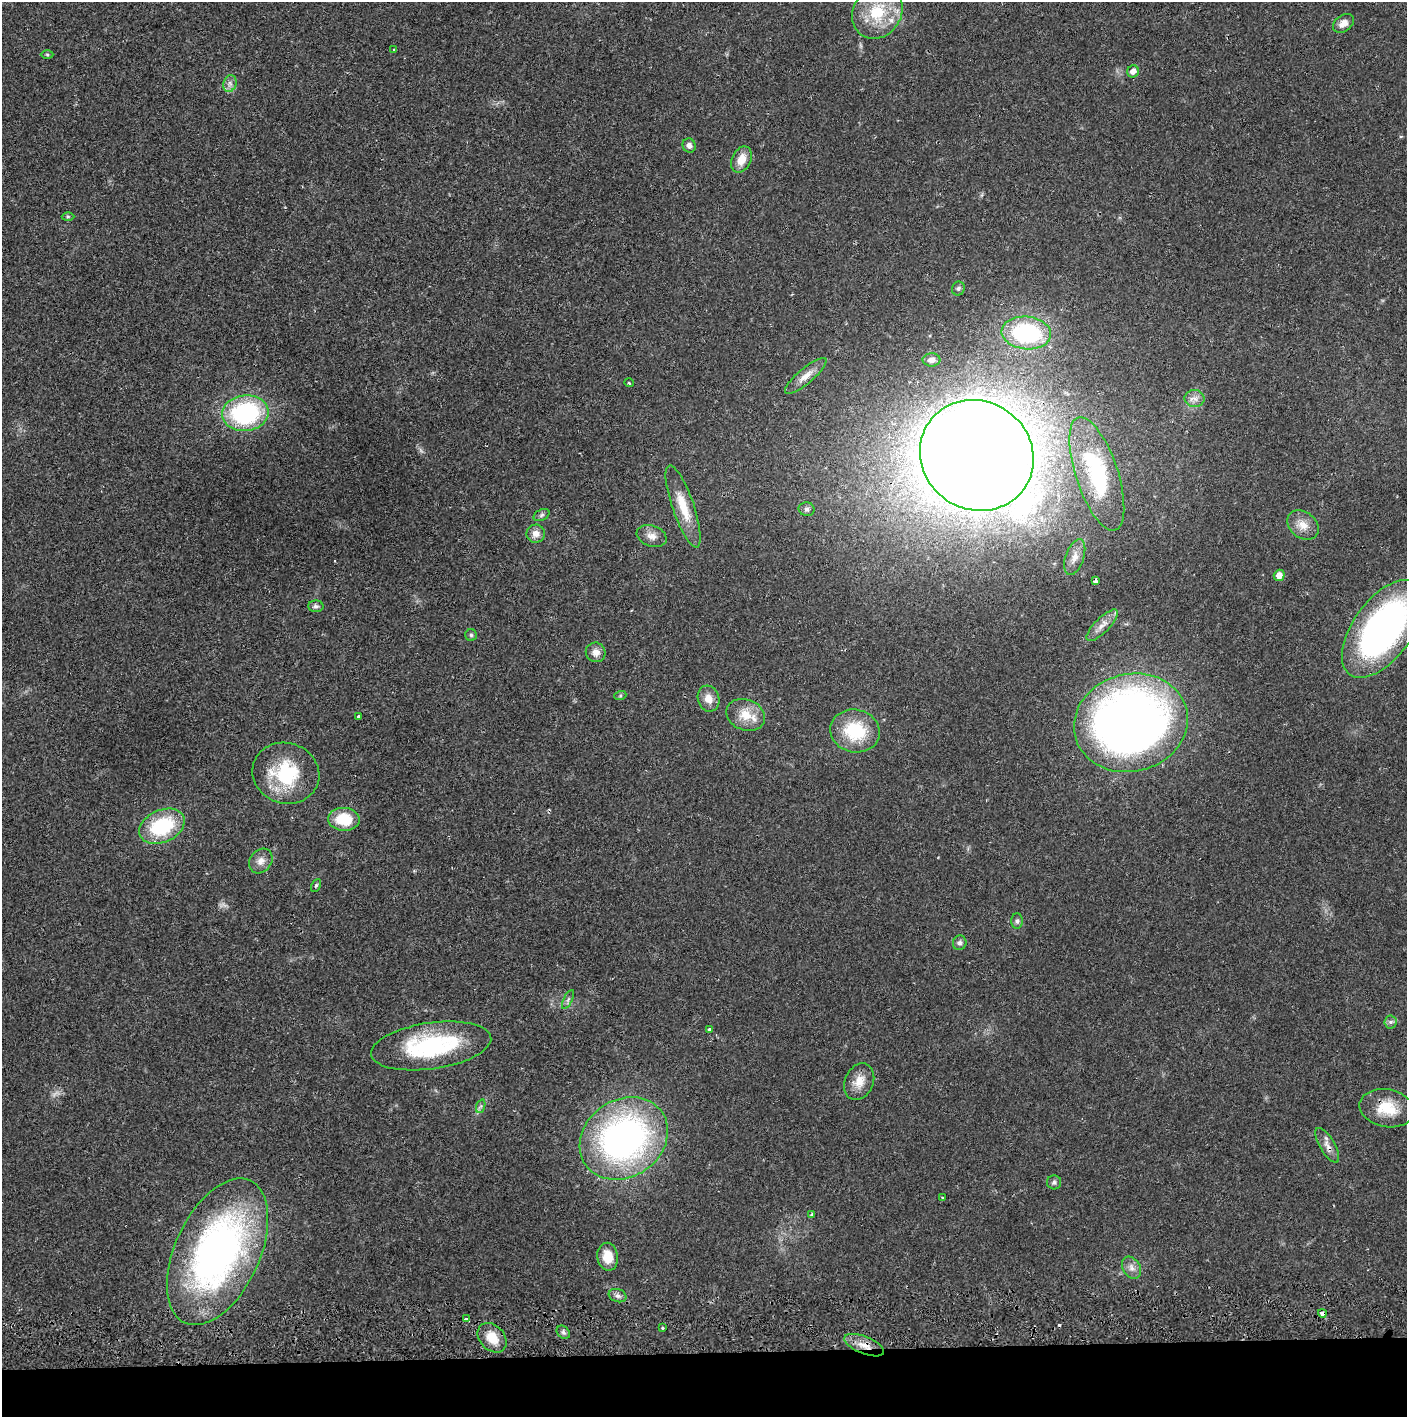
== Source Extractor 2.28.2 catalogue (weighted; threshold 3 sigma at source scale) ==
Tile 8 of 3 x 3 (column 2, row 3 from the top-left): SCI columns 1411-2815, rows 57-1471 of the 4228 x 4361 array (HDU 1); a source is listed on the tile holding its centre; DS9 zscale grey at full resolution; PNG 1409 x 1419 px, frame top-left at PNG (2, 2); each listed source drawn as its Kron ellipse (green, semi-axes under 4 px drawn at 4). Shown black and unused: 5% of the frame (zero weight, under 2 of 3 exposures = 3% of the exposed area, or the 3 px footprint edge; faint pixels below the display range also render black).
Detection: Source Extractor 2.28.2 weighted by HDU 2 'WHT'; one run over the whole footprint, this tile lists its part. Background 0.0212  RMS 0.0035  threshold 0.0156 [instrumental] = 3 sigma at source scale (4.5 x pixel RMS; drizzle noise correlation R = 1.50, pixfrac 1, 0.05/0.05 arcsec/px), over >= 5 px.
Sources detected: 71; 2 too faint to see at this stretch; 1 cosmic-ray / hot-pixel residue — neither listed nor drawn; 1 inside a brighter listed object's ellipse — not listed separately; the other 67 listed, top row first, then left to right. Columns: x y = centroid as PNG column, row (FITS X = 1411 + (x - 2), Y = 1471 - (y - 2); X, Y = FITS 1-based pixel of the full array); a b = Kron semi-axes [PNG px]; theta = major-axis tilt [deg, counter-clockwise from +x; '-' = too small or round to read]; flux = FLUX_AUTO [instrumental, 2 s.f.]
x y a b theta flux
877 12 28 24 58 17
1343 23 11 8 37 2.6
394 50 4 3 - 0.32
47 54 6 4 -1 0.53
1133 71 6 6 - 2
230 84 8 6 71 1.4
689 146 7 6 - 1.5
741 159 14 9 65 4.7
68 216 6 4 0 0.51
958 288 7 6 - 0.72
1026 333 25 16 -6 40
931 360 9 6 0 1.7
806 376 26 7 40 3.7
629 383 5 3 - 0.35
1195 398 10 8 -3 2
245 413 23 18 6 46
977 455 58 54 -35 1500
1097 474 59 21 -72 31
683 506 43 11 -71 9.1
807 509 8 7 - 0.93
541 515 8 5 28 0.79
1303 525 17 13 -38 4.3
536 534 9 9 - 2.7
652 536 15 10 -19 2.8
1075 557 19 9 71 3
1279 575 5 5 - 2.8
1095 581 3 3 - 2.7
316 606 7 5 -1 0.88
1102 625 21 7 45 3
1383 629 57 29 54 130
471 635 6 6 - 0.61
596 652 10 9 - 2.7
620 696 6 4 19 0.48
708 699 13 10 -72 3.6
746 715 20 15 -21 6.9
359 717 4 3 - 2.8
1131 723 57 49 14 290
855 731 25 21 -13 18
286 773 34 30 -19 24
344 819 16 11 -4 11
162 826 24 16 25 24
261 861 13 10 50 2.6
316 885 7 4 63 0.58
1017 921 8 5 -90 0.94
960 943 7 6 - 1
568 1000 10 4 63 0.87
1390 1022 6 6 - 0.91
709 1029 4 3 - 0.65
431 1046 60 23 8 39
859 1082 19 14 66 5.1
481 1106 7 4 71 0.69
1387 1108 27 19 -11 10
624 1138 46 38 35 130
1327 1145 20 7 -60 2.6
1054 1182 7 7 - 0.95
942 1198 3 3 - 0.38
812 1215 4 3 - 1
218 1252 78 42 65 140
608 1257 14 10 -81 6.3
1132 1268 12 8 -58 2.2
618 1296 9 6 -19 1.2
1322 1313 4 4 - 2.8
466 1319 4 3 - 1.8
663 1328 3 3 - 1
563 1332 7 5 -44 0.9
492 1338 16 12 -47 6.4
864 1345 21 8 -22 4.6
Overlapping masked pixels (flux is a lower limit): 7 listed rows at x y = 977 455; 1095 581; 359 717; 1387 1108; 1327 1145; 1322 1313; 864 1345
Isophote crosses this tile's border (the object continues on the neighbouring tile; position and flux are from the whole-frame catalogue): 1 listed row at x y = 1383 629